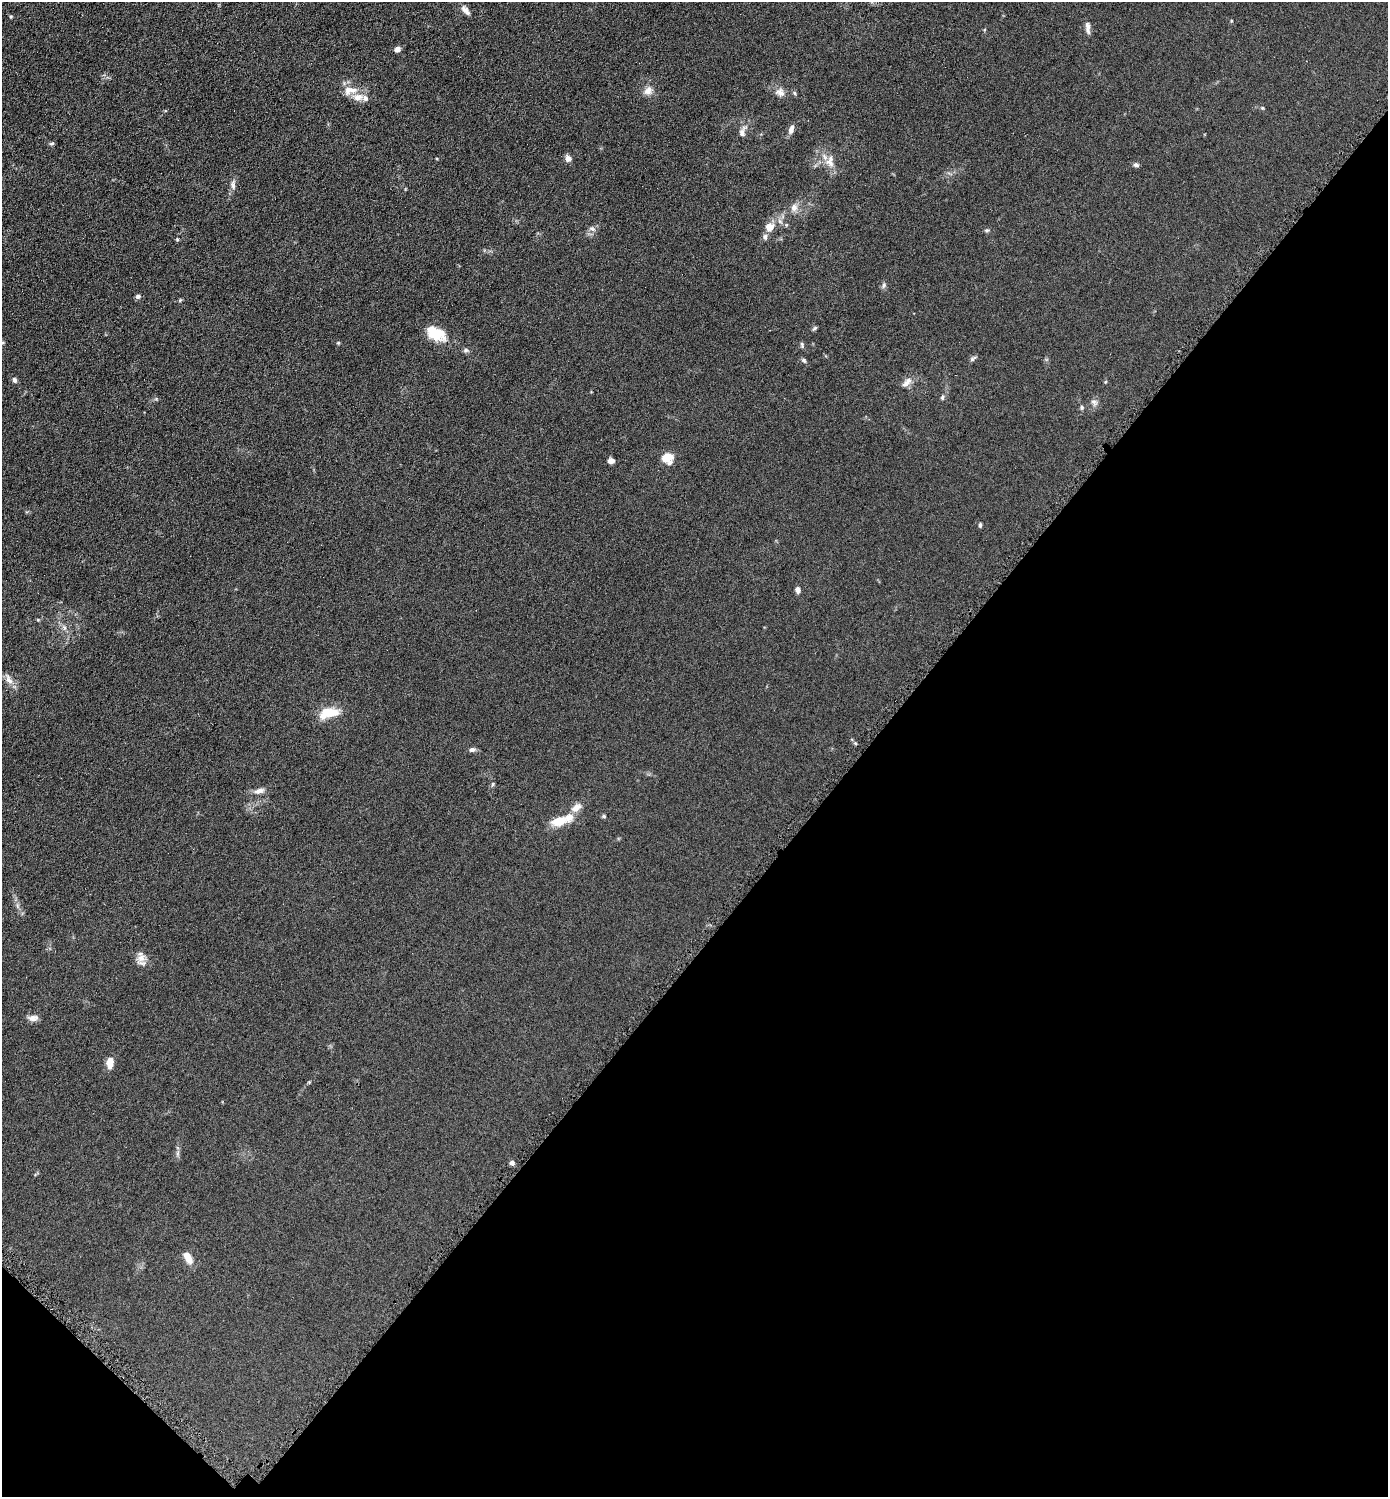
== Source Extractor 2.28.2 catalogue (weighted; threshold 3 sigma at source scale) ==
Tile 15 of 4 x 4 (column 3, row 4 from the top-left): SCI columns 2926-4311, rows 7-1501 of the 5993 x 5990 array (HDU 1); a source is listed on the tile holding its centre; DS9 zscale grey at full resolution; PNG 1390 x 1499 px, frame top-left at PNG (2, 2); no overlay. Shown black and unused: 39% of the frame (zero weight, under 4 of 8 exposures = <1% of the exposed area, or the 3 px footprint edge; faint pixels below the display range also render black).
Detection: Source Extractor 2.28.2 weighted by HDU 2 'WHT'; one run over the whole footprint, this tile lists its part. Background 0.0898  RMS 0.0077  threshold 0.0314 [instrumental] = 3 sigma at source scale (4.09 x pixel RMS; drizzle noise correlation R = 1.36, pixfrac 0.8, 0.05/0.05 arcsec/px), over >= 5 px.
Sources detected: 59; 2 inside a brighter listed object's ellipse — not listed separately; the other 57 listed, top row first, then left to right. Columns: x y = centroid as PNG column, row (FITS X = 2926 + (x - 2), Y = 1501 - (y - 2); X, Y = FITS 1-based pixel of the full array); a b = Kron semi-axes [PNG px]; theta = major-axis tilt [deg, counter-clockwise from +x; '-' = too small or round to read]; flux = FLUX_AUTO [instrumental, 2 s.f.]
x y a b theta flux
465 10 14 6 -48 3.4
1231 21 5 3 - 0.57
1088 26 12 7 -82 3.1
397 49 6 6 - 2.8
350 90 21 10 5 9.2
648 91 12 10 51 4.5
780 92 13 10 -39 4.3
795 93 5 4 - 0.99
365 98 9 7 -66 2.6
1262 108 5 4 - 0.76
791 130 11 6 73 3.5
742 132 15 8 77 3.8
52 144 7 3 1 1
568 158 7 7 - 3.4
830 161 18 11 -89 7.2
1136 165 7 5 -15 1.6
233 185 11 6 -82 2.7
794 207 10 8 85 4.2
769 227 10 9 - 6.5
592 229 9 5 -27 1.9
987 230 6 4 -5 1.1
765 237 8 6 88 2
177 239 5 4 - 0.76
884 285 8 6 72 1.6
138 296 6 5 - 1.9
180 300 5 5 - 0.74
815 328 7 4 37 1.1
435 333 26 14 -28 16
2 343 6 3 19 0.88
338 343 4 4 - 0.8
802 345 8 5 -80 1.2
466 350 6 5 - 1.4
973 359 10 5 36 1.5
804 360 7 5 -49 1.2
14 380 7 5 -66 1.8
907 382 16 8 48 4.5
942 397 6 5 - 1.1
1094 402 10 7 -29 2.4
1082 407 5 5 - 1.2
667 458 10 9 - 11
611 461 7 5 -6 2.6
980 525 6 4 81 1.1
798 590 6 5 - 2.7
64 627 6 4 -72 1.4
9 679 16 8 -63 4.6
329 713 26 11 12 15
472 750 7 5 11 2.1
493 784 6 4 89 0.89
259 791 13 7 13 3.7
576 808 15 9 37 5.4
604 816 5 4 - 0.95
559 821 23 12 13 11
141 958 11 10 - 5.2
33 1018 14 8 8 3.5
110 1062 12 7 86 6.6
512 1163 5 5 - 2.3
188 1258 14 7 -62 7.6
Isophote crosses this tile's border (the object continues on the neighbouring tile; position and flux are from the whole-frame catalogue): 1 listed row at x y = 2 343